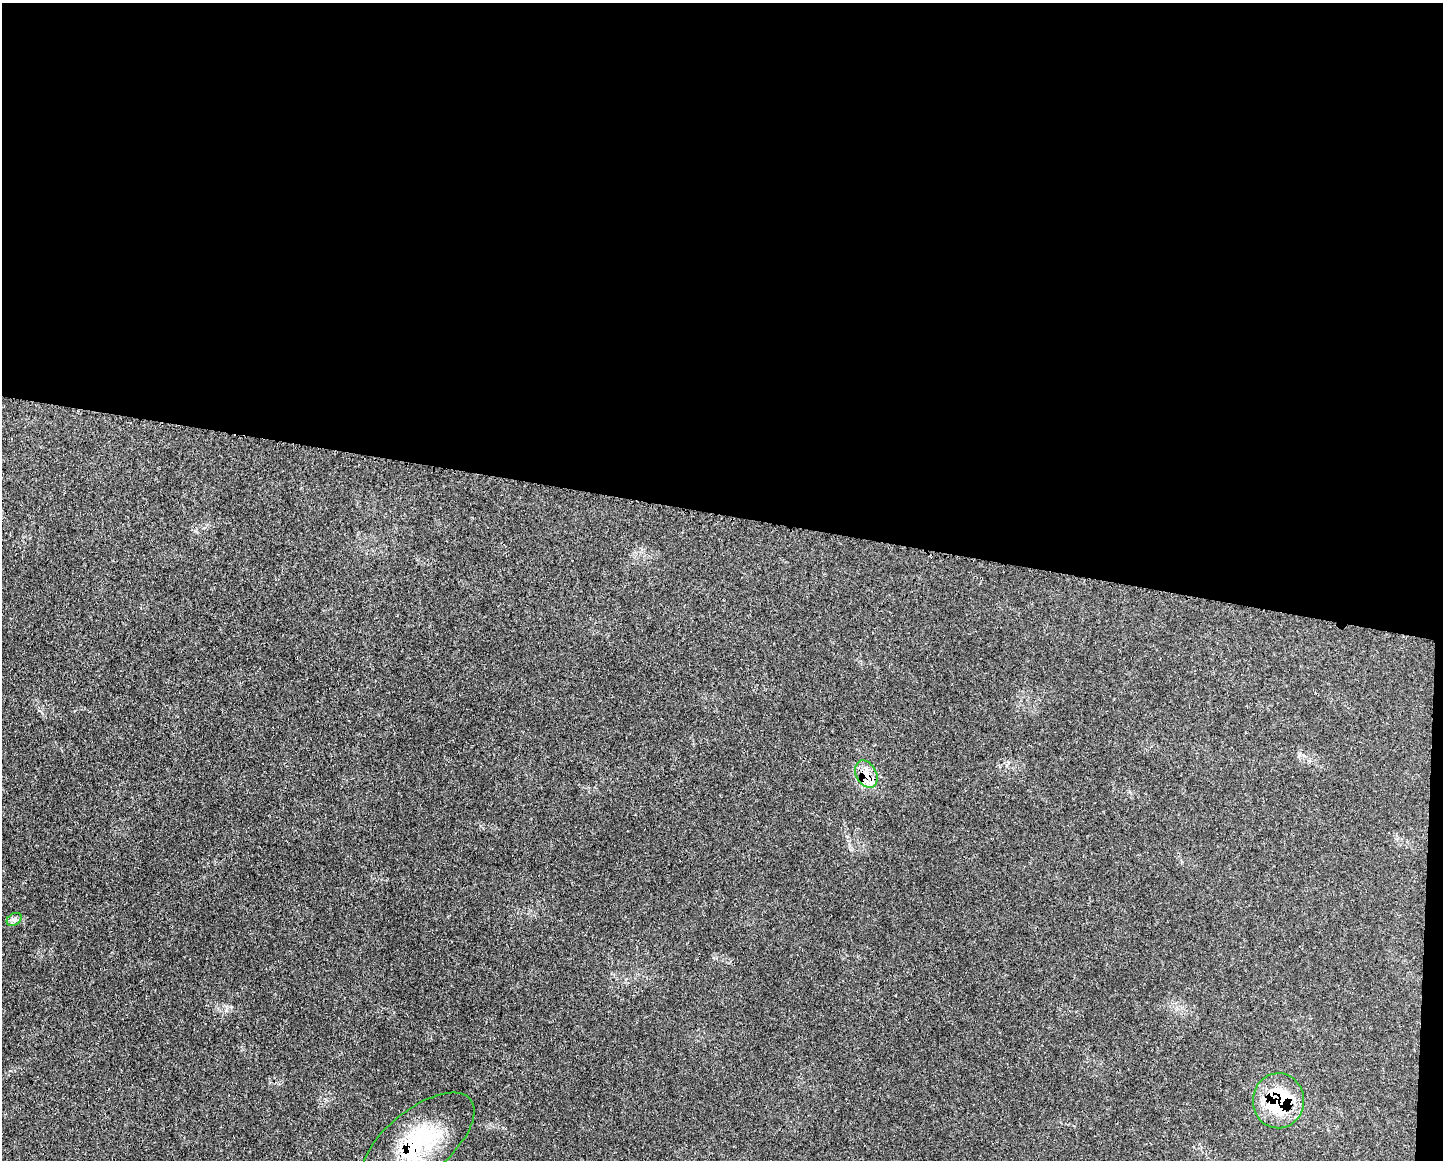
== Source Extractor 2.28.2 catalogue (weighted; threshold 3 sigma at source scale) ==
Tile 3 of 3 x 4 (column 3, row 1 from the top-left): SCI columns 3004-4444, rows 3475-4632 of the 4687 x 4654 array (HDU 1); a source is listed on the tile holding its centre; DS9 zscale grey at full resolution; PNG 1445 x 1162 px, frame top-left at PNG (2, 3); each listed source drawn as its Kron ellipse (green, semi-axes under 4 px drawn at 4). Shown black and unused: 45% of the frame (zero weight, under 3 of 4 exposures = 2% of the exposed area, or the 3 px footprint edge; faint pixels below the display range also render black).
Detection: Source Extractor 2.28.2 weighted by HDU 2 'WHT'; one run over the whole footprint, this tile lists its part. Background 0.0414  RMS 0.0027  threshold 0.0121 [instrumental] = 3 sigma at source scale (4.5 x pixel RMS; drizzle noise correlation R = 1.50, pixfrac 1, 0.05/0.05 arcsec/px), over >= 5 px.
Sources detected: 5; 1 inside a brighter listed object's ellipse — not listed separately; the other 4 listed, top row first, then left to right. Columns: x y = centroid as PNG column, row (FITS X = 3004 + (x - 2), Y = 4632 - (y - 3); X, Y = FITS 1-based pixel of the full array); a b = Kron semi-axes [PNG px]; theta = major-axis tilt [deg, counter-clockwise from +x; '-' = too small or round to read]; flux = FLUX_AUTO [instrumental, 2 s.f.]
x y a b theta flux
866 774 14 10 -62 3.5
14 919 8 5 32 0.82
1278 1101 27 25 -89 22
418 1143 68 32 39 30
Overlapping masked pixels (flux is a lower limit): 3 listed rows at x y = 866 774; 1278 1101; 418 1143
Isophote crosses this tile's border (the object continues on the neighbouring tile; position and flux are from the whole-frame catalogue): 1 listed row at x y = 418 1143